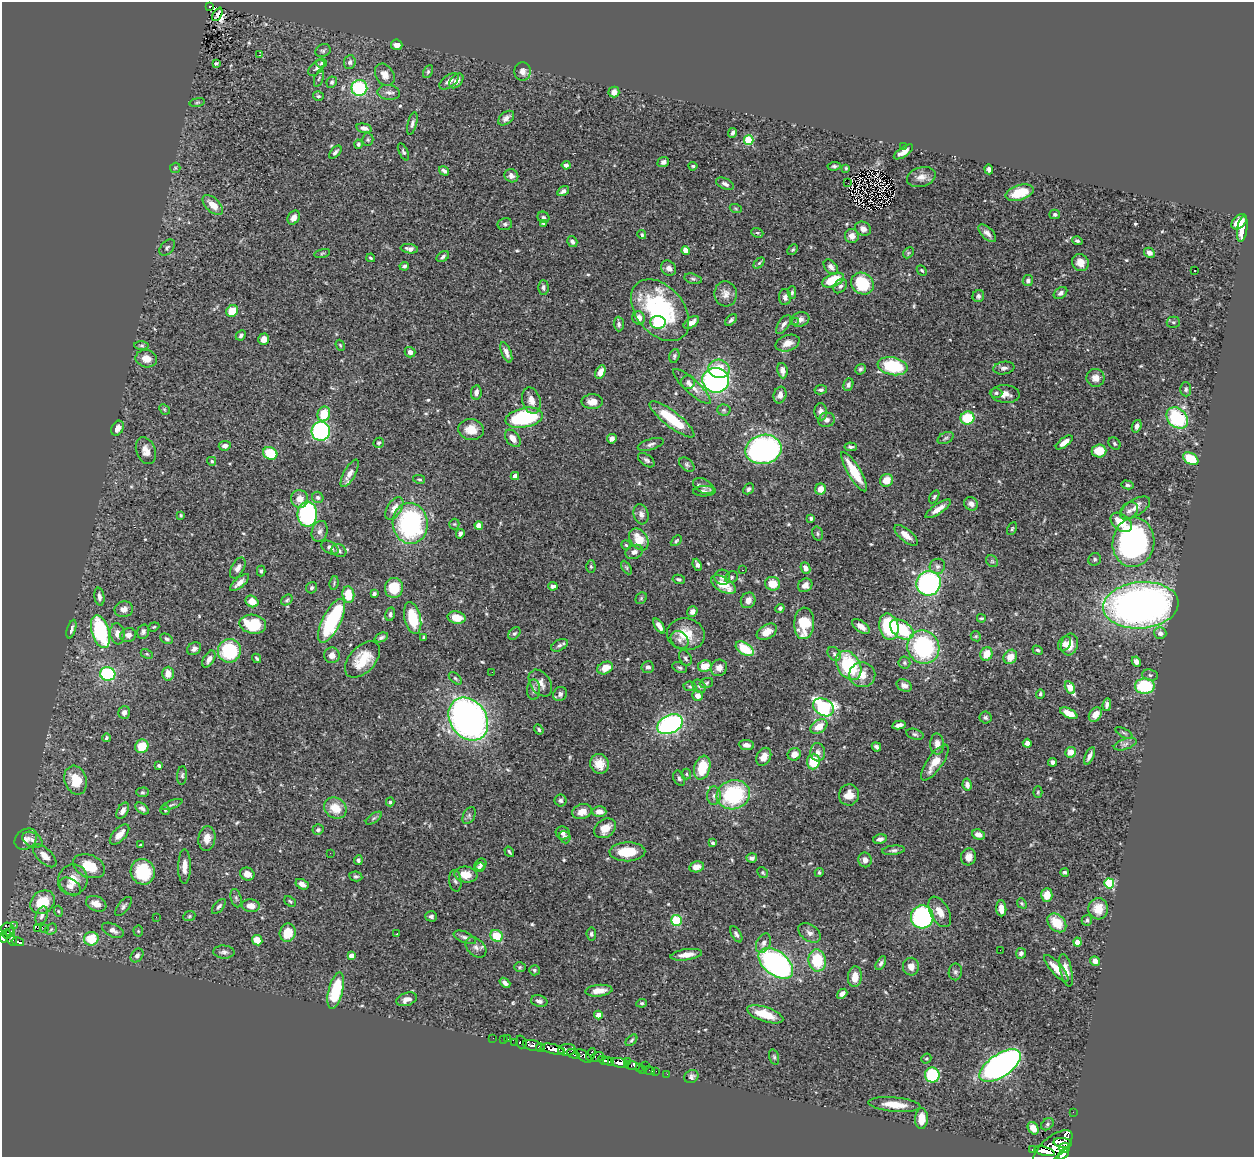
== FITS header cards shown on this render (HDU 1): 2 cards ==
NAXIS1  =                 1252
NAXIS2  =                 1155

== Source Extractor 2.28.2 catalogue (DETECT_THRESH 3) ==
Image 1252 x 1155 px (HDU 1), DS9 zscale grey, 1 PNG px = 1 image px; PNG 1256 x 1159 px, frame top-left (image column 1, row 1155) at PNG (2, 2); each listed source drawn as its Kron ellipse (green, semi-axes under 4 px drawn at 4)
Background 1.26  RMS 0.035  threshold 0.105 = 3 sigma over >= 5 px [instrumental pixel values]
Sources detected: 570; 1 with non-positive FLUX_AUTO (blend fragments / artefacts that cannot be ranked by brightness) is neither listed nor drawn; of the other 569, the 500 brightest by FLUX_AUTO listed and drawn (69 fainter detections omitted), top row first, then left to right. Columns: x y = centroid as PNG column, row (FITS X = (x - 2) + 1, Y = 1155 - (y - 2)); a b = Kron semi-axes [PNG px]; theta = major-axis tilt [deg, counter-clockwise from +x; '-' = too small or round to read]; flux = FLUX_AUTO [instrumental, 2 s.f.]
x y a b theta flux
210 6 4 3 - 24
217 14 7 2 61 6.2
397 45 6 5 - 17
323 51 8 6 25 5.1
259 55 3 2 - 4.1
350 62 7 6 - 7.2
216 63 4 3 - 4.9
321 63 5 4 - 4
316 68 10 5 45 6.9
522 71 9 8 - 14
428 72 7 4 64 4
385 75 12 9 -58 19
319 78 9 4 71 4.4
449 81 11 6 36 12
456 81 8 5 49 14
332 82 6 5 - 5.4
359 88 8 8 - 200
389 92 11 7 -6 10
614 92 5 5 - 15
318 96 5 4 - 3.9
197 102 8 4 9 3.6
506 118 9 5 39 11
412 123 12 4 75 7.5
364 128 8 4 -13 11
733 133 5 3 - 5.8
368 140 6 5 - 3.8
749 140 5 4 - 130
358 144 4 4 - 4.9
903 146 2 2 - 38
335 152 8 4 48 6.6
403 152 9 4 -64 4.6
903 152 11 5 34 16
663 162 6 5 - 7.8
566 165 4 4 - 7.5
693 166 4 3 - 4.3
834 166 7 4 6 4.9
175 168 5 5 - 3.5
846 168 4 4 - 3
989 169 5 4 - 8.3
444 171 5 3 - 7.7
511 176 7 6 - 11
921 177 14 9 16 18
848 183 2 2 - 3.4
725 184 9 5 -25 9.1
563 191 6 4 31 7.9
1020 193 14 7 17 52
213 205 12 7 -43 30
736 209 6 4 -20 3.1
1055 214 5 5 - 5.2
543 217 6 5 - 5
294 218 7 5 58 15
1239 222 9 6 43 44
543 223 4 3 - 3.6
505 224 7 6 - 5.9
863 229 8 6 -30 13
1242 229 13 5 81 33
757 233 6 4 -20 3.5
987 233 11 5 -44 11
642 235 5 3 - 3.8
852 236 7 7 - 16
572 241 6 5 - 7.4
1077 241 5 4 - 4.9
167 248 9 6 48 5.6
409 249 9 4 -9 8.5
686 250 4 4 - 41
793 250 6 4 48 3.8
322 253 8 3 14 3
908 253 6 4 47 3.4
1149 253 5 4 - 12
443 257 7 4 34 6.2
371 258 4 3 - 3.4
1080 262 9 8 - 20
759 263 6 4 45 3.9
404 266 5 3 - 4.5
831 267 9 5 -48 10
669 268 8 7 - 12
922 270 6 4 -48 3.2
1194 271 3 3 - 4.8
693 279 9 5 -14 5.3
833 280 11 6 23 68
1028 281 5 5 - 6.9
862 284 12 10 -37 100
840 286 8 5 50 7
543 287 7 5 -88 7.2
792 292 6 4 89 4.3
1060 293 7 5 36 7.9
726 294 12 11 - 17
978 296 6 5 - 6.4
785 297 8 6 -89 9
660 310 35 23 -50 270
232 311 6 5 - 58
639 318 7 6 - 18
800 319 9 7 18 10
731 320 7 4 44 5.6
658 322 7 6 - 88
691 322 9 5 34 15
795 322 3 2 - 4.4
1173 322 6 5 - 5
619 324 7 5 -88 5.7
784 324 11 5 55 9
241 335 5 4 - 5.6
264 339 6 5 - 21
788 343 12 8 19 20
340 345 6 4 -69 2.9
142 346 7 3 0 4.1
410 352 5 5 - 9.5
506 352 11 4 -68 12
674 356 7 5 73 4.5
146 359 11 8 -12 24
893 366 15 8 -12 130
1004 368 10 6 9 8.2
719 369 10 9 - 52
861 369 5 5 - 5.1
782 371 8 5 -83 12
600 372 7 4 63 18
1095 378 9 9 - 19
716 380 13 12 - 590
688 382 7 6 - 6.9
848 385 6 4 73 6.7
692 387 25 7 -43 23
1186 389 7 5 -87 5.4
821 390 6 4 10 5.3
476 392 7 5 80 9.8
996 393 6 4 1 4.6
1005 394 14 9 -4 19
780 395 8 6 76 14
531 400 13 9 -73 18
592 402 11 7 1 22
164 409 6 4 -45 2.9
724 410 7 5 -3 4.6
821 412 8 6 -86 13
324 414 7 6 - 51
524 418 19 9 11 240
967 418 7 6 - 77
1177 418 12 9 -44 180
672 419 27 8 -38 99
826 420 8 7 - 10
1137 426 6 4 71 9.3
118 428 8 5 59 15
471 429 13 10 -7 34
321 431 9 9 - 390
513 438 10 6 -52 20
946 438 8 5 27 5.6
612 439 5 5 - 8.8
1064 442 10 4 36 19
379 443 5 4 - 4.6
1115 443 7 5 -47 4.3
651 444 13 5 17 8.4
225 446 6 5 - 9.5
851 447 6 4 -4 5.1
763 449 18 14 12 590
146 451 14 9 -69 22
1099 451 7 6 - 47
270 453 7 6 - 79
1191 459 8 5 -31 81
646 460 9 5 -36 6.7
212 461 4 4 - 3.5
687 465 9 6 -40 5.6
854 472 23 6 -59 70
350 473 15 6 61 17
515 476 4 4 - 19
419 479 6 3 -13 3.1
886 480 7 6 - 33
1127 485 6 4 -16 5.2
703 486 11 7 -29 9.7
749 489 6 5 - 5.9
820 489 5 5 - 26
704 491 11 5 2 7.6
318 497 6 5 - 5.7
934 497 7 4 60 4
300 499 9 8 - 23
971 504 7 6 - 13
394 508 12 7 58 21
1135 508 17 8 32 20
938 509 15 5 34 19
1129 511 10 7 45 11
307 514 12 10 90 300
641 514 10 7 -74 12
181 515 3 3 - 3.1
811 518 4 3 - 5.5
1121 522 12 7 -38 41
410 523 20 17 -83 360
454 524 5 5 - 3.6
479 526 4 4 - 27
1012 529 7 4 64 3.6
320 531 10 8 71 11
817 533 7 5 -74 4.3
460 534 5 4 - 6.9
906 535 14 6 -39 20
639 539 12 8 -56 42
676 541 6 4 45 3.4
1133 542 25 21 82 580
626 545 5 4 - 3.3
330 547 9 5 -32 8.7
339 551 7 6 - 6.9
634 552 9 6 27 9.9
1095 559 6 6 - 4.5
992 561 6 5 - 4
697 565 6 4 -67 8.3
591 566 6 4 -88 3.1
937 566 8 7 - 9.2
626 567 7 4 -59 4.1
238 568 11 6 61 11
805 568 6 4 -67 10
743 570 3 2 - 3.1
261 571 5 4 - 3.6
722 577 8 7 - 8.5
732 577 7 5 36 5
679 579 6 4 -12 5
239 583 12 5 41 14
334 583 7 4 82 3.7
929 583 12 12 - 390
773 584 7 6 - 39
723 585 14 7 -30 53
805 585 7 6 - 12
553 586 5 4 - 8.2
312 588 6 5 - 5.4
394 588 10 9 - 64
374 594 4 3 - 6.1
348 595 8 6 -82 52
99 597 9 5 -81 10
641 598 6 5 - 3
287 600 6 4 36 4.1
748 600 8 7 - 16
252 601 7 5 -34 31
1141 605 38 23 5 1300
780 608 5 4 - 5.8
124 609 9 8 - 15
692 611 5 5 - 12
390 614 7 4 78 5.3
413 618 16 8 -77 89
456 618 9 6 -12 39
981 618 4 3 - 3
332 621 24 9 64 230
804 623 16 10 87 97
253 624 13 9 -10 110
659 626 8 4 -55 13
861 626 10 5 -36 18
154 627 5 4 - 3
889 627 13 9 -76 150
71 629 10 4 73 6.7
902 629 13 8 -34 120
100 632 17 8 -74 210
143 632 7 5 74 6.9
767 632 11 7 32 27
514 633 7 5 46 4.4
1160 633 6 6 - 10
117 634 11 7 -81 16
686 634 19 16 -11 52
128 635 8 7 - 14
976 636 5 4 - 3
381 637 7 4 22 5.4
424 637 3 3 - 3.5
167 639 7 4 -28 4.8
680 640 10 7 -44 11
1064 644 8 6 56 10
559 645 9 5 29 7.2
1070 645 11 8 74 30
923 647 17 16 - 260
194 649 7 6 - 10
745 649 10 5 -33 74
1038 650 5 4 - 3.8
229 651 12 11 - 140
147 654 6 4 -26 3.5
834 654 8 6 -47 6
986 654 7 6 - 38
332 655 8 8 - 16
1010 657 7 6 - 25
257 658 5 3 - 4.1
685 658 8 5 -64 5.8
209 659 9 5 60 11
362 659 22 13 47 62
1136 662 5 4 - 15
904 663 6 6 - 4.7
849 665 16 11 -57 160
705 666 7 6 - 34
648 667 6 6 - 7.6
605 668 8 6 26 31
680 668 7 5 -24 5.4
719 668 8 8 - 16
492 672 2 2 - 3.2
108 674 8 6 -14 250
168 674 7 6 - 20
862 675 13 12 - 27
1150 675 8 5 -5 5.8
455 678 7 4 -42 4
540 683 15 10 -55 19
706 683 7 5 21 4.6
690 686 6 4 -8 3.7
699 686 7 5 -46 5.4
904 686 8 6 -25 10
1145 686 10 7 -1 130
1070 688 7 4 -59 83
533 690 10 6 88 8.2
560 694 7 6 - 7.8
1040 694 4 4 - 4
698 696 5 5 - 14
1107 705 6 4 82 7.4
823 707 11 8 -32 370
124 712 6 5 - 9
1069 713 9 4 -27 32
1095 715 8 5 55 23
986 718 6 6 - 6.2
468 719 23 18 -54 1100
670 724 13 9 25 460
899 725 7 4 12 10
819 726 9 6 33 35
539 729 5 4 - 4.4
1124 733 9 3 -29 3.7
915 734 9 5 -17 5.6
106 738 4 4 - 4
1027 743 4 4 - 13
937 744 10 7 -88 17
1125 744 12 5 18 9
746 745 8 5 -7 11
142 746 7 6 - 46
876 747 5 3 - 6.5
818 752 9 7 -85 12
1071 752 5 5 - 24
794 754 7 6 - 21
1089 756 9 4 66 8.9
764 757 9 7 62 21
813 762 8 6 85 65
935 762 21 7 55 38
1053 762 4 4 - 7.7
599 764 10 9 - 26
159 765 4 3 - 4.2
702 768 12 8 73 69
686 774 5 4 - 3.5
182 775 9 5 85 5.2
679 778 8 5 -66 5.4
76 780 14 11 -72 55
967 785 6 4 -80 9.9
142 792 6 5 - 3.7
1038 792 6 4 88 3.6
733 795 17 14 18 210
849 795 10 10 - 28
714 796 9 7 89 9.4
561 800 6 6 - 4.9
390 802 4 3 - 3.7
172 805 11 4 20 5.2
142 808 8 5 -36 6.8
335 808 12 10 -32 42
165 810 5 5 - 3
123 811 9 5 61 13
582 812 10 7 17 22
599 812 7 5 -3 16
469 815 9 6 65 5.9
374 818 9 4 35 4.5
605 828 12 8 35 28
318 830 5 5 - 5.1
563 833 7 6 - 6.8
120 834 12 6 46 22
978 835 7 5 -20 16
565 837 6 5 - 7
207 838 12 8 84 23
26 839 12 9 36 15
880 839 7 4 12 10
32 840 11 7 -29 11
713 843 4 3 - 4.5
141 845 3 3 - 3.2
893 850 11 4 6 6.4
509 852 6 3 -56 3.7
627 852 18 9 2 69
330 853 2 2 - 3.1
45 856 14 7 -44 26
968 857 8 7 - 17
752 858 5 4 - 6.9
358 860 5 4 - 5.4
865 860 7 6 - 10
480 865 6 5 - 6.5
89 866 17 11 -22 62
184 867 17 6 89 18
479 867 6 4 21 5
697 867 7 5 12 17
143 872 13 12 - 97
819 872 4 4 - 4.2
1065 872 4 3 - 4.7
763 873 6 5 - 3.5
247 874 7 6 - 19
466 875 11 8 -7 34
356 876 6 5 - 4.6
73 880 15 14 - 39
455 881 11 6 -83 7.1
1109 883 5 5 - 150
302 884 7 4 -28 12
70 886 12 7 -32 13
1047 895 7 5 85 35
236 898 9 5 -75 5.3
290 901 6 4 -39 3.7
43 902 13 10 39 74
1022 903 5 4 - 3.2
96 904 10 7 -22 21
123 906 11 5 51 6.9
219 906 9 4 48 6
251 906 9 6 -7 20
1001 908 8 5 -85 21
1098 909 10 10 - 35
58 911 5 4 - 3.1
940 912 16 9 -61 26
42 916 9 5 70 8.9
189 916 6 5 - 3.4
431 916 6 5 - 5.9
156 917 2 2 - 48
922 917 11 11 - 390
676 920 5 5 - 100
1087 920 5 5 - 4.9
1057 923 11 8 -45 61
15 925 2 2 - 18
37 928 2 2 - 750
45 928 3 2 - 110
8 929 6 6 - 160
51 929 6 5 - 3.8
113 930 12 6 -25 13
138 931 5 5 - 3.1
10 932 5 3 - 72
288 933 9 8 - 51
810 933 12 8 -34 11
7 934 4 3 - 140
397 934 3 2 - 4.5
591 934 6 5 - 4.9
736 934 9 4 -59 5.9
497 936 6 5 - 67
465 937 12 5 -22 8.7
3 938 5 4 - 320
91 939 7 7 - 59
12 940 5 4 - 120
257 940 5 5 - 31
18 942 6 3 -13 110
1077 942 4 4 - 37
763 943 10 7 65 10
476 947 12 8 -42 12
1000 950 2 2 - 28
224 952 11 6 -4 8.1
1021 953 5 5 - 8.2
137 955 7 5 53 8.6
351 955 4 4 - 17
686 955 16 5 8 21
817 960 11 8 -83 91
1095 961 5 4 - 15
776 963 20 12 -38 610
881 963 7 4 60 6.5
520 967 6 5 - 3.5
911 967 9 8 - 17
1056 968 17 5 -48 31
534 970 5 5 - 4.4
1066 970 16 6 -78 20
955 972 8 6 81 6.5
855 977 10 7 85 32
505 983 6 4 -40 11
336 991 19 7 75 120
599 991 13 5 6 25
842 994 6 4 40 10
406 999 10 6 19 15
539 1001 8 5 -16 9.2
642 1003 5 4 - 3.3
765 1014 19 7 -18 46
598 1015 4 4 - 23
493 1038 2 2 - 7.9
508 1039 3 2 - 6
504 1040 3 2 - 29
631 1040 7 4 44 4.4
521 1042 6 5 - 140
515 1043 3 2 - 11
532 1045 10 5 -12 880
540 1047 4 3 - 380
552 1049 12 5 -13 1800
567 1050 9 6 7 610
561 1052 4 3 - 130
573 1054 6 4 -24 220
591 1054 6 4 63 170
584 1056 9 5 -39 700
597 1057 6 4 14 170
774 1057 8 5 -75 4.3
926 1059 5 4 - 3.2
603 1060 5 3 - 400
608 1061 5 4 - 820
628 1061 2 2 - 6.2
620 1063 9 4 -15 930
646 1065 3 2 - 54
632 1066 8 4 -12 72
1000 1066 24 11 34 920
639 1068 3 2 - 18
643 1069 3 3 - 13
650 1070 5 2 - 12
656 1071 2 2 - 5.2
667 1074 2 2 - 7
932 1075 7 7 - 130
691 1077 7 6 - 6.5
894 1105 26 7 -5 41
1073 1112 2 2 - 7.7
921 1118 10 6 89 36
1047 1124 7 5 43 4.6
1033 1128 7 5 -56 19
1062 1143 9 4 -6 1100
1053 1147 23 10 39 2100
1064 1148 5 5 - 620
1033 1150 3 3 - 87
1044 1151 10 4 -15 1200
1063 1154 7 4 38 960
At the frame edge (FLAGS 8, measured only in part): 1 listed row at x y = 3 938
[69 fainter detections neither listed nor drawn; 1 non-positive-flux detection neither listed nor drawn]